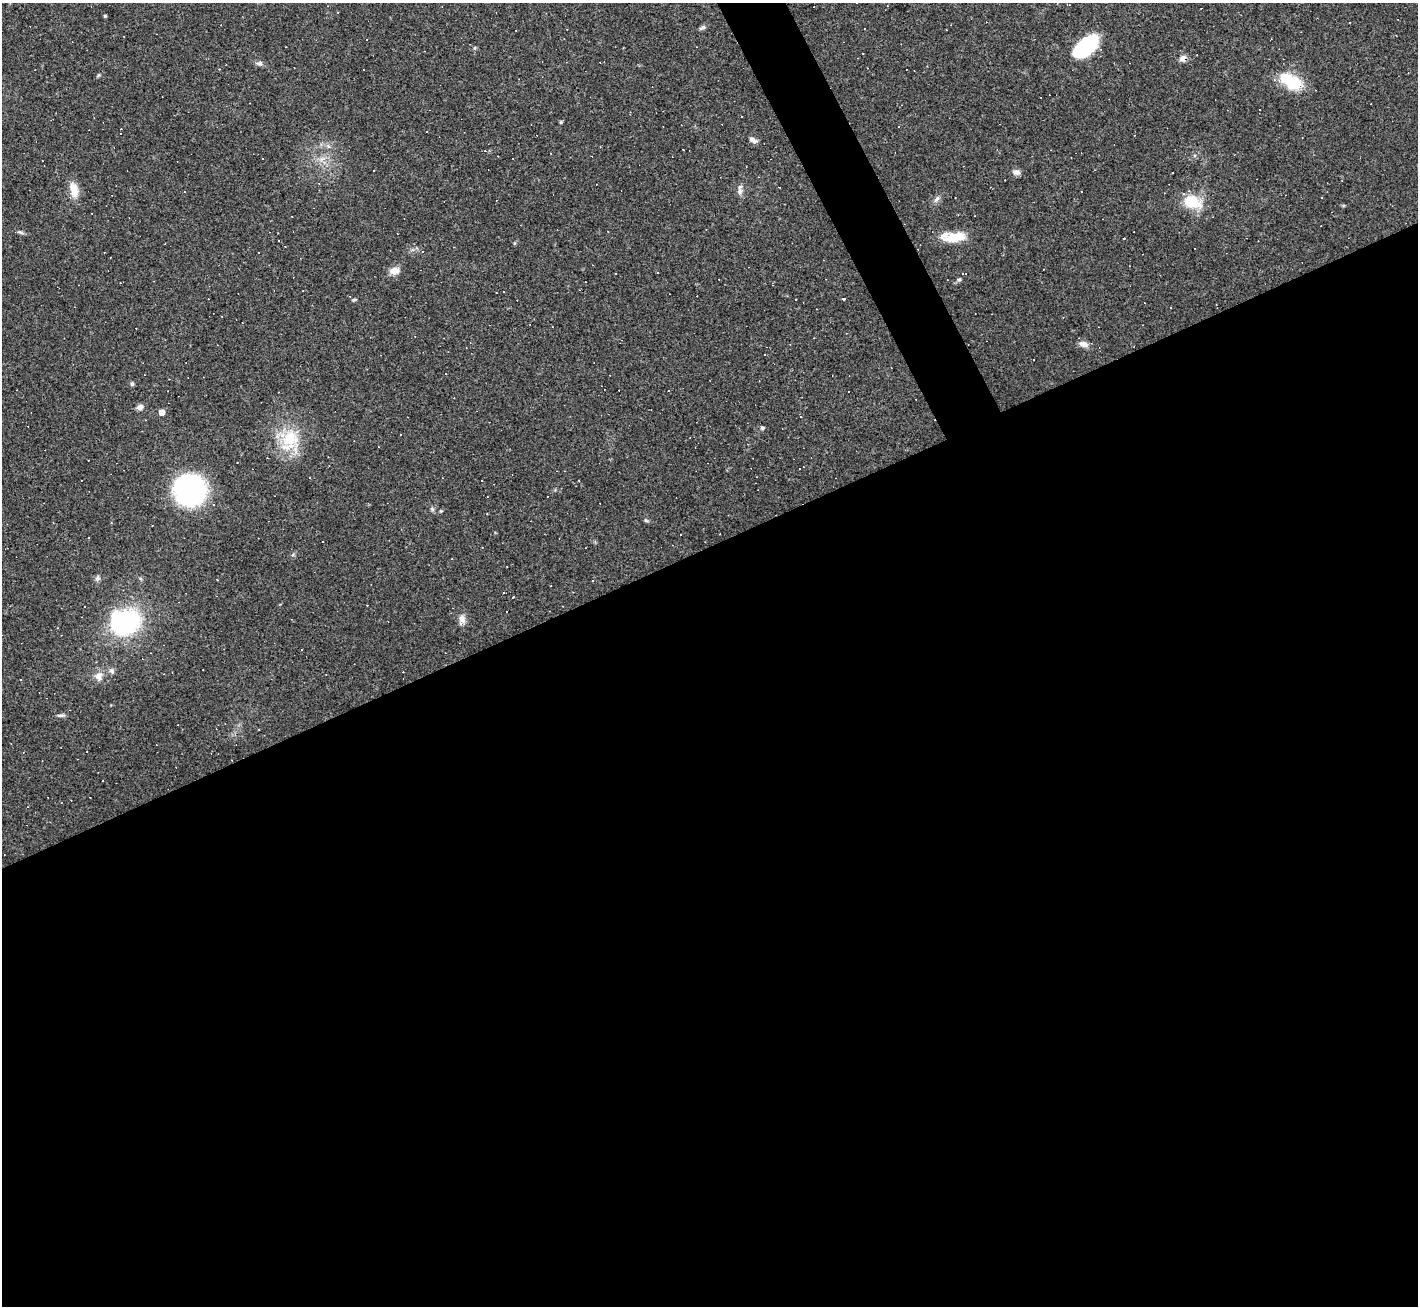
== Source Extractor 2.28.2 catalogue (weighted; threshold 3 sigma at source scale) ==
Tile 15 of 4 x 4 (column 3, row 4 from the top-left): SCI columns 2831-4246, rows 151-1454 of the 5661 x 5650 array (HDU 1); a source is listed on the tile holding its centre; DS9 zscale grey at full resolution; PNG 1420 x 1308 px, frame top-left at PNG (2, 3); no overlay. Shown black and unused: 60% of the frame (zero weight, under 3 of 4 exposures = <1% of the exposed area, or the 3 px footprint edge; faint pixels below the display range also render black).
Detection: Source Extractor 2.28.2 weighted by HDU 2 'WHT'; one run over the whole footprint, this tile lists its part. Background 0.0685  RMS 0.0052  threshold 0.0234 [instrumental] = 3 sigma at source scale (4.5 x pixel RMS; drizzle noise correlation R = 1.50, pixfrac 1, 0.05/0.05 arcsec/px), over >= 5 px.
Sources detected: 117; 1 inside a brighter object's white glare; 58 cosmic-ray / hot-pixel residue — not listed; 2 inside a brighter listed object's ellipse — not listed separately; the other 56 listed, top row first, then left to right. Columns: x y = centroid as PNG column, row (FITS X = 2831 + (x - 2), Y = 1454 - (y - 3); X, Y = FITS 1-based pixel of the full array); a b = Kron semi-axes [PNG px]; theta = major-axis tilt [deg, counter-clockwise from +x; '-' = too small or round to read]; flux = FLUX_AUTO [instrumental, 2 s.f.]
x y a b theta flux
1069 5 3 2 - 0.45
338 12 3 2 - 0.59
105 16 3 3 - 0.71
702 28 9 5 31 1.3
946 30 3 2 - 0.54
1086 46 26 14 42 41
1183 58 8 7 - 2.9
259 64 9 6 -1 1.5
1290 81 27 13 -29 20
1260 110 2 2 - 0.35
561 122 4 4 - 0.58
120 133 2 2 - 0.31
753 140 9 5 -30 2.2
1016 172 9 7 -17 2
319 183 3 3 - 0.47
779 187 3 2 - 0.29
74 190 20 10 -77 6.8
740 190 14 6 85 2.3
937 199 11 5 52 1.8
1191 202 17 12 -13 18
958 214 3 2 - 0.35
292 217 3 2 - 0.39
21 232 8 3 -19 1
955 237 26 11 8 11
422 251 3 3 - 16
395 271 12 10 24 4.4
965 273 5 3 - 1.2
615 274 3 2 - 0.68
959 280 6 4 1 0.73
504 292 2 2 - 0.45
844 299 3 3 - 2.3
354 300 6 4 30 0.65
1083 344 13 8 -11 2.8
765 354 3 2 - 0.55
1033 360 3 2 - 0.36
132 384 5 5 - 0.93
140 407 7 7 - 2.2
162 412 5 4 - 5.5
801 416 3 3 - 0.71
762 428 5 5 - 1.1
290 440 33 22 66 22
579 481 3 2 - 0.38
190 491 24 22 -42 99
213 505 4 3 - 0.67
432 509 7 4 -72 0.89
441 511 4 4 - 0.47
646 520 6 5 - 0.8
292 555 5 4 - 0.85
504 593 2 2 - 0.38
513 597 3 3 - 1
462 619 11 9 -72 2.9
128 622 17 13 73 58
112 671 7 6 - 1.5
99 676 14 10 67 4
61 715 11 4 5 1.2
259 729 3 2 - 0.47
Overlapping masked pixels (flux is a lower limit): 1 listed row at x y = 1183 58